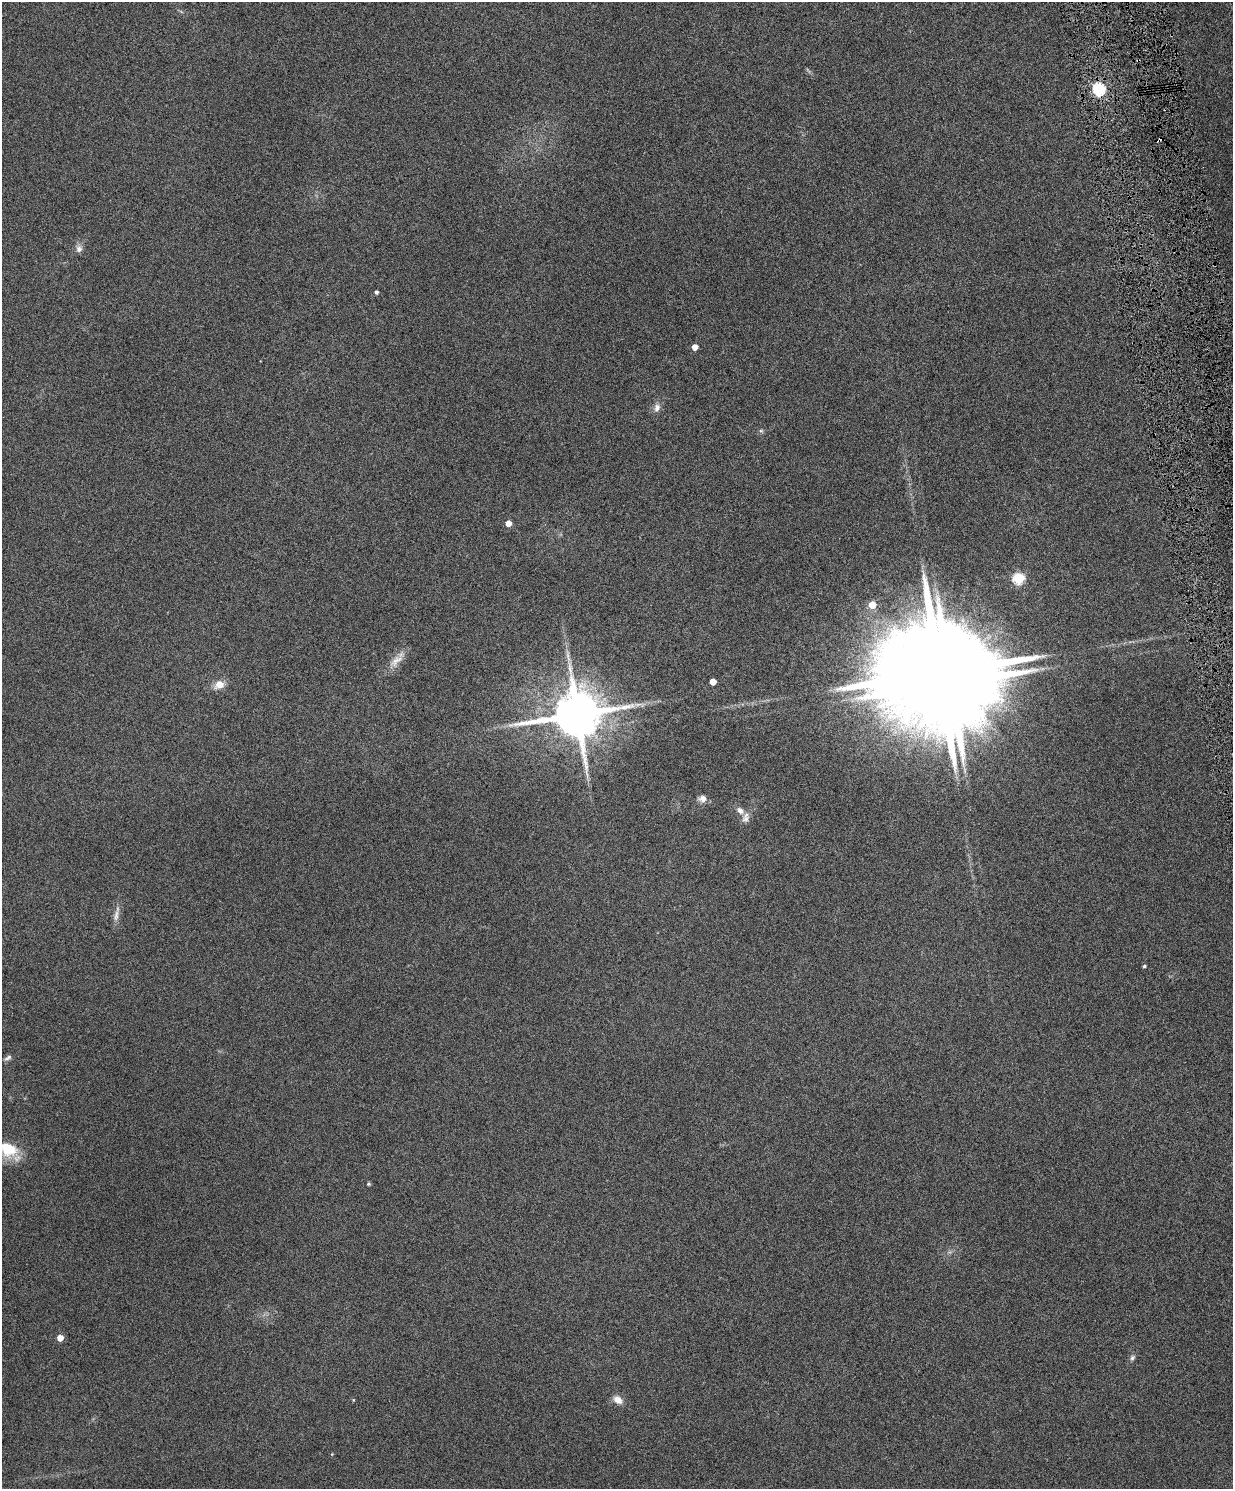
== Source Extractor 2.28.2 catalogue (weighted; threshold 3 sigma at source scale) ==
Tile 6 of 4 x 3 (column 2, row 2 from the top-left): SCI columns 1234-2464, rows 1631-3117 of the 4928 x 4863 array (HDU 1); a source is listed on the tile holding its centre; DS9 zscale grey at full resolution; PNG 1235 x 1491 px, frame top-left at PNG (2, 2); no overlay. Shown black and unused: <1% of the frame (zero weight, under 4 of 8 exposures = <1% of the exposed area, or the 3 px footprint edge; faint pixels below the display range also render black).
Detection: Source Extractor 2.28.2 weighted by HDU 2 'WHT'; one run over the whole footprint, this tile lists its part. Background 0.0712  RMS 0.0043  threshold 0.0176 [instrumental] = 3 sigma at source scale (4.09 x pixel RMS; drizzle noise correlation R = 1.36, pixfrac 0.8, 0.05/0.05 arcsec/px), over >= 5 px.
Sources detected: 30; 1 too faint to see at this stretch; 1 inside a brighter object's white glare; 1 cosmic-ray / hot-pixel residue — not listed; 1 inside a brighter listed object's ellipse — not listed separately; the other 26 listed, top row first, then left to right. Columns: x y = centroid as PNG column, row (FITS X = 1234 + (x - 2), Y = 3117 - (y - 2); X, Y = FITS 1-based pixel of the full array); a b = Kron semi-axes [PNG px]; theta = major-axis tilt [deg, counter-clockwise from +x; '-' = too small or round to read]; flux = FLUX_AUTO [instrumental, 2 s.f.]
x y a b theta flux
1099 89 6 5 - 58
79 249 10 9 - 1.8
376 292 4 4 - 0.91
695 347 5 4 - 4.1
657 408 11 8 74 2.1
761 431 6 4 0 0.58
508 523 4 4 - 4
1019 578 6 5 - 35
872 605 5 5 - 10
396 661 24 10 42 4.7
939 672 35 20 8 16000
713 682 5 4 - 6.9
219 685 10 9 - 4.4
577 714 14 13 - 2400
702 798 10 8 5 2.3
746 817 14 9 74 2.3
116 916 17 6 83 2.4
1144 966 4 3 - 0.63
8 1058 11 5 27 1.1
8 1149 27 15 -34 13
368 1184 4 4 - 0.58
60 1338 4 4 - 5.5
1132 1358 7 6 - 0.99
353 1400 5 3 - 0.32
618 1400 11 8 -38 3.2
332 1454 5 3 - 0.3
Isophote crosses this tile's border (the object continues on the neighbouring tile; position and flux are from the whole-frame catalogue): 1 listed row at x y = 8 1149